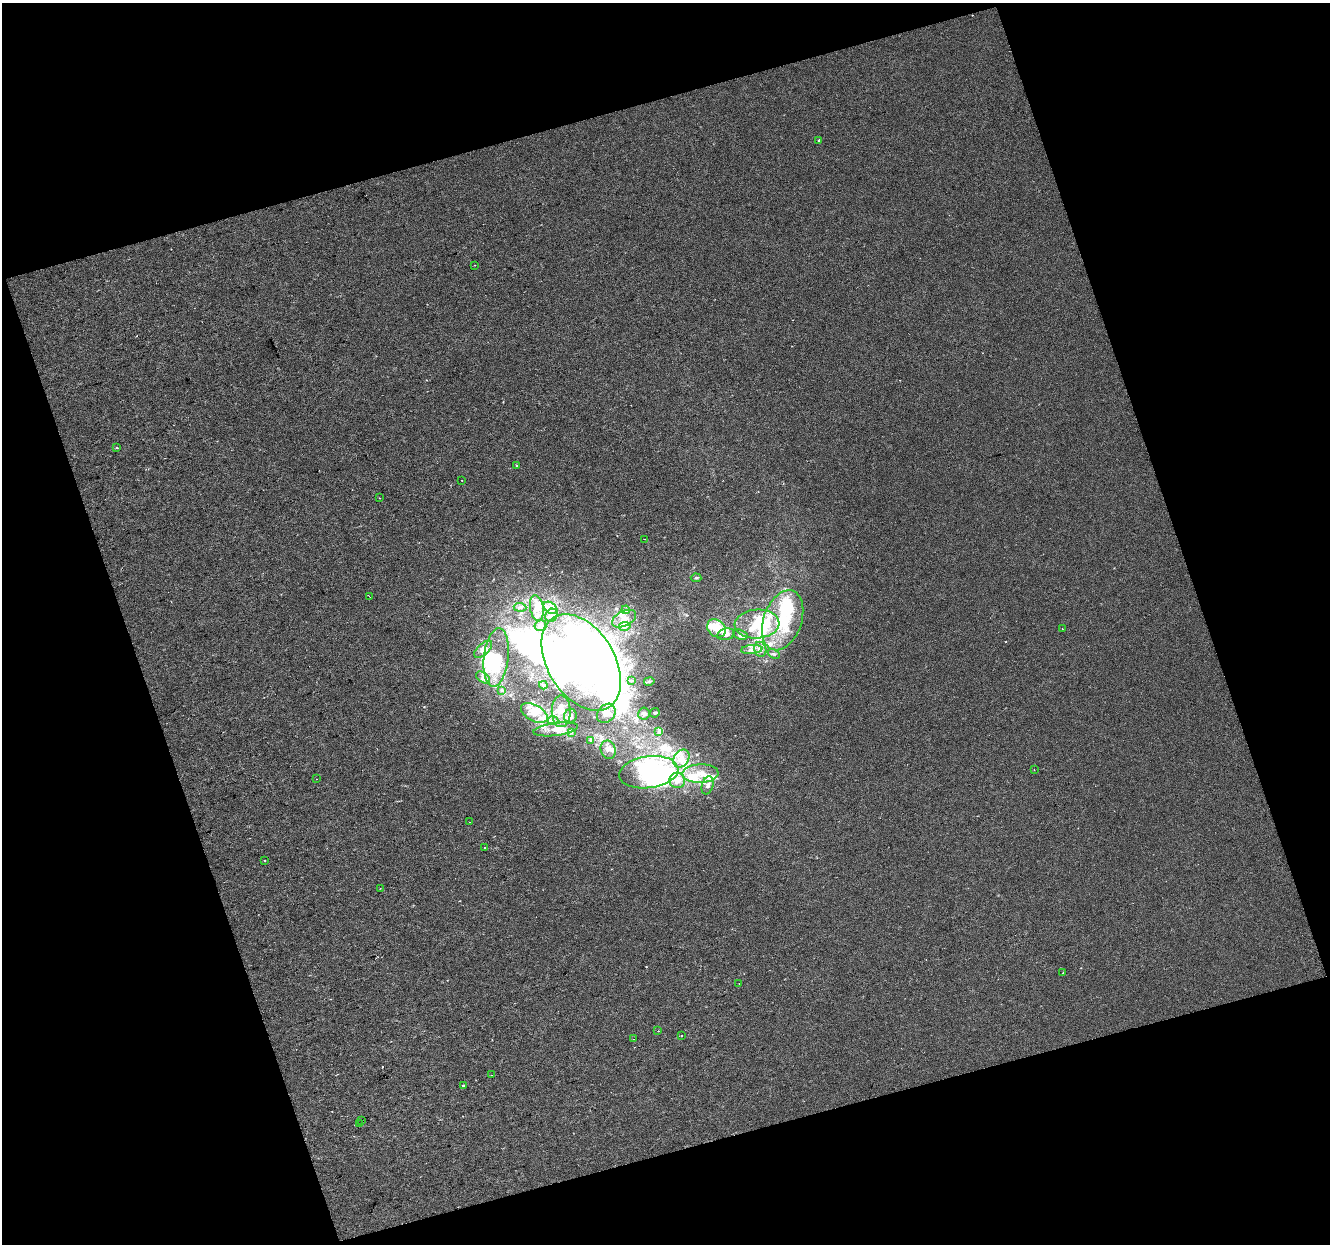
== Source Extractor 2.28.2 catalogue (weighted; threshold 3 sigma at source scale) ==
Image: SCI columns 1-2655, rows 54-2536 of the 2655 x 2574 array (HDU 1 of 3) = the unmasked area's bounding box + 8 px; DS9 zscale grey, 2 x 2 block average (1 PNG px = mean of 2 x 2 image px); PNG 1332 x 1246 px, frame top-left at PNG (2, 3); each listed source drawn as its Kron ellipse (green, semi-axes under 4 px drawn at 4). Shown black and unused: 37% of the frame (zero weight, under 2 of 3 exposures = <1% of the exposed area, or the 3 px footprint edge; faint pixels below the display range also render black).
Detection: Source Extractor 2.28.2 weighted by HDU 2 'WHT'. Background 2.13e-04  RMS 0.0041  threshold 0.0185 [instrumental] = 3 sigma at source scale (4.5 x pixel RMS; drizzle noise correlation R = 1.50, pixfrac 1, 0.0396/0.0396 arcsec/px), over >= 5 px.
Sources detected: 115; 17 inside a brighter object's white glare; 5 cosmic-ray / hot-pixel residue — neither listed nor drawn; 27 inside a brighter listed object's ellipse — not listed separately; the other 66 listed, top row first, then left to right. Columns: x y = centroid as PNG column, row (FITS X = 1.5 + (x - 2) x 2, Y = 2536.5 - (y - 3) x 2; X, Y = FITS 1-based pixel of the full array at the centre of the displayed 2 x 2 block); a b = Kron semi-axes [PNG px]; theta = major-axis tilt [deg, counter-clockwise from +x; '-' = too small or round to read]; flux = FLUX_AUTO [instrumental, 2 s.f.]
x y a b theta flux
819 140 3 2 - 1.2
474 265 2 2 - 0.48
116 447 3 2 - 0.49
516 466 2 2 - 0.99
462 480 2 2 - 0.82
379 498 2 2 - 0.36
644 539 2 2 - 0.66
696 578 5 3 - 1.2
369 596 2 2 - 0.39
520 607 6 3 -5 2.1
537 608 13 6 -80 10
551 608 8 5 -37 5.1
626 610 4 3 - 1.8
551 615 7 6 - 3.9
624 619 13 7 27 13
783 620 31 19 71 60
757 624 22 14 4 38
540 626 6 5 - 3.6
625 626 5 4 - 3.4
716 628 10 8 -41 19
1062 628 2 2 - 0.38
726 634 9 5 11 5.5
740 635 7 4 -16 3.5
483 649 11 5 42 5.7
760 649 7 6 - 6
752 650 11 4 5 4.7
774 654 6 3 -29 2
496 657 29 12 83 41
581 662 53 33 -58 440
483 677 8 5 -34 3.7
631 681 4 2 - 1.1
649 681 5 3 - 1.4
543 685 4 4 - 1.8
501 690 4 3 - 1.2
561 711 16 9 -90 13
534 713 14 8 -30 14
606 713 10 8 49 8
644 713 6 6 - 2.8
655 713 5 3 - 1.4
570 716 7 6 - 4.3
553 720 5 3 - 2.2
556 729 22 6 7 12
571 732 4 3 - 1.4
659 732 3 3 - 1.3
591 740 4 3 - 1
608 750 9 7 -69 5
681 759 9 7 55 9.9
1034 770 2 2 - 0.39
649 772 30 16 8 140
700 773 18 9 3 18
317 779 2 2 - 0.34
677 780 8 8 - 10
708 785 9 5 74 4.7
469 822 2 2 - 0.37
485 848 2 2 - 1.9
265 860 2 2 - 0.42
380 888 2 2 - 0.35
1062 973 2 2 - 0.36
739 983 2 2 - 0.37
658 1031 2 2 - 1.6
681 1035 2 2 - 0.53
633 1039 2 2 - 3.6
491 1075 2 2 - 0.44
463 1086 2 2 - 6.5
362 1120 2 2 - 1.6
360 1124 2 2 - 0.86
Diffuse or blended objects may show on this block-average render without a row.